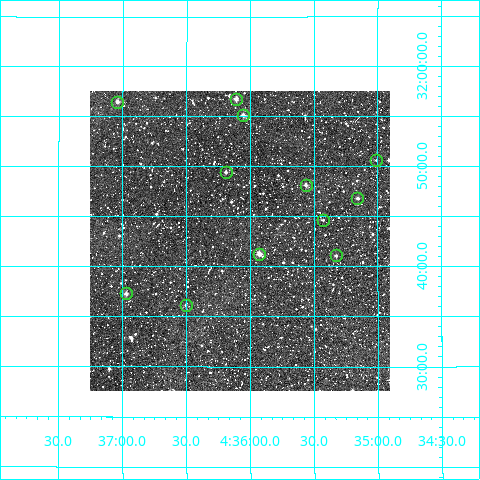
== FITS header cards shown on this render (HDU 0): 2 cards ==
NAXIS1  =                  300
NAXIS2  =                  300

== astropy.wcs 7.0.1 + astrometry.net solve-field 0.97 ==
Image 300 x 300 px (HDU 0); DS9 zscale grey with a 90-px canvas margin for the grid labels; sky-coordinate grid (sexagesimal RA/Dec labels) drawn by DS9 from the SOLVED WCS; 12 Tycho-2 reference stars matched to detected sources circled (green)
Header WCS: RA---TAN/DEC--TAN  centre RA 04:36:05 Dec +31:43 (69.02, +31.71 deg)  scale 6 arcsec/px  FOV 30.0' x 30.0'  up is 0 deg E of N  parity normal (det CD < 0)
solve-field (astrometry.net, Tycho-2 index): VERIFIED the header's WCS against the Tycho-2 star catalogue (verified at 2 index scales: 10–12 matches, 0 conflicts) and refined it, rather than solving blind
Solved WCS: RA---TAN-SIP/DEC--TAN-SIP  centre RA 04:36:05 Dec +31:43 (69.02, +31.71 deg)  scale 6 arcsec/px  FOV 30.0' x 30.0'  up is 0 deg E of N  parity normal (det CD < 0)
The solver's refit moves the header's centre by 1 arcsec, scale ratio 0.9999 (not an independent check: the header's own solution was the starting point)
Tycho-2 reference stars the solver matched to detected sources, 12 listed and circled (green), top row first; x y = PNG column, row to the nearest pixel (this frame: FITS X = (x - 90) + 1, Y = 300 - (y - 91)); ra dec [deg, ICRS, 3 dp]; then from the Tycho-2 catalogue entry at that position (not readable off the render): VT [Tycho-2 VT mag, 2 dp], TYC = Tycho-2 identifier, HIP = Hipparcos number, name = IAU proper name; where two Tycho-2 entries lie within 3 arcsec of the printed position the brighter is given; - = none
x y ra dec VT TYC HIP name
236 99 69.027 +31.946 10.97 2377-1003-1 - -
117 102 69.260 +31.941 10.84 2377-1041-1 - -
243 115 69.013 +31.919 11.55 2377-905-1 - -
376 160 68.752 +31.843 13.28 2373-97-1 - -
226 172 69.047 +31.824 11.85 2373-259-1 - -
306 185 68.890 +31.802 11.13 2373-830-1 - -
357 198 68.789 +31.780 11.66 2373-1179-1 - -
323 220 68.856 +31.744 12.38 2373-345-1 - -
259 254 68.981 +31.687 10.47 2373-1514-1 - -
336 255 68.832 +31.684 11.25 2373-957-1 - -
126 293 69.242 +31.621 10.57 2373-617-1 - -
186 305 69.126 +31.602 12.07 2373-614-1 - -